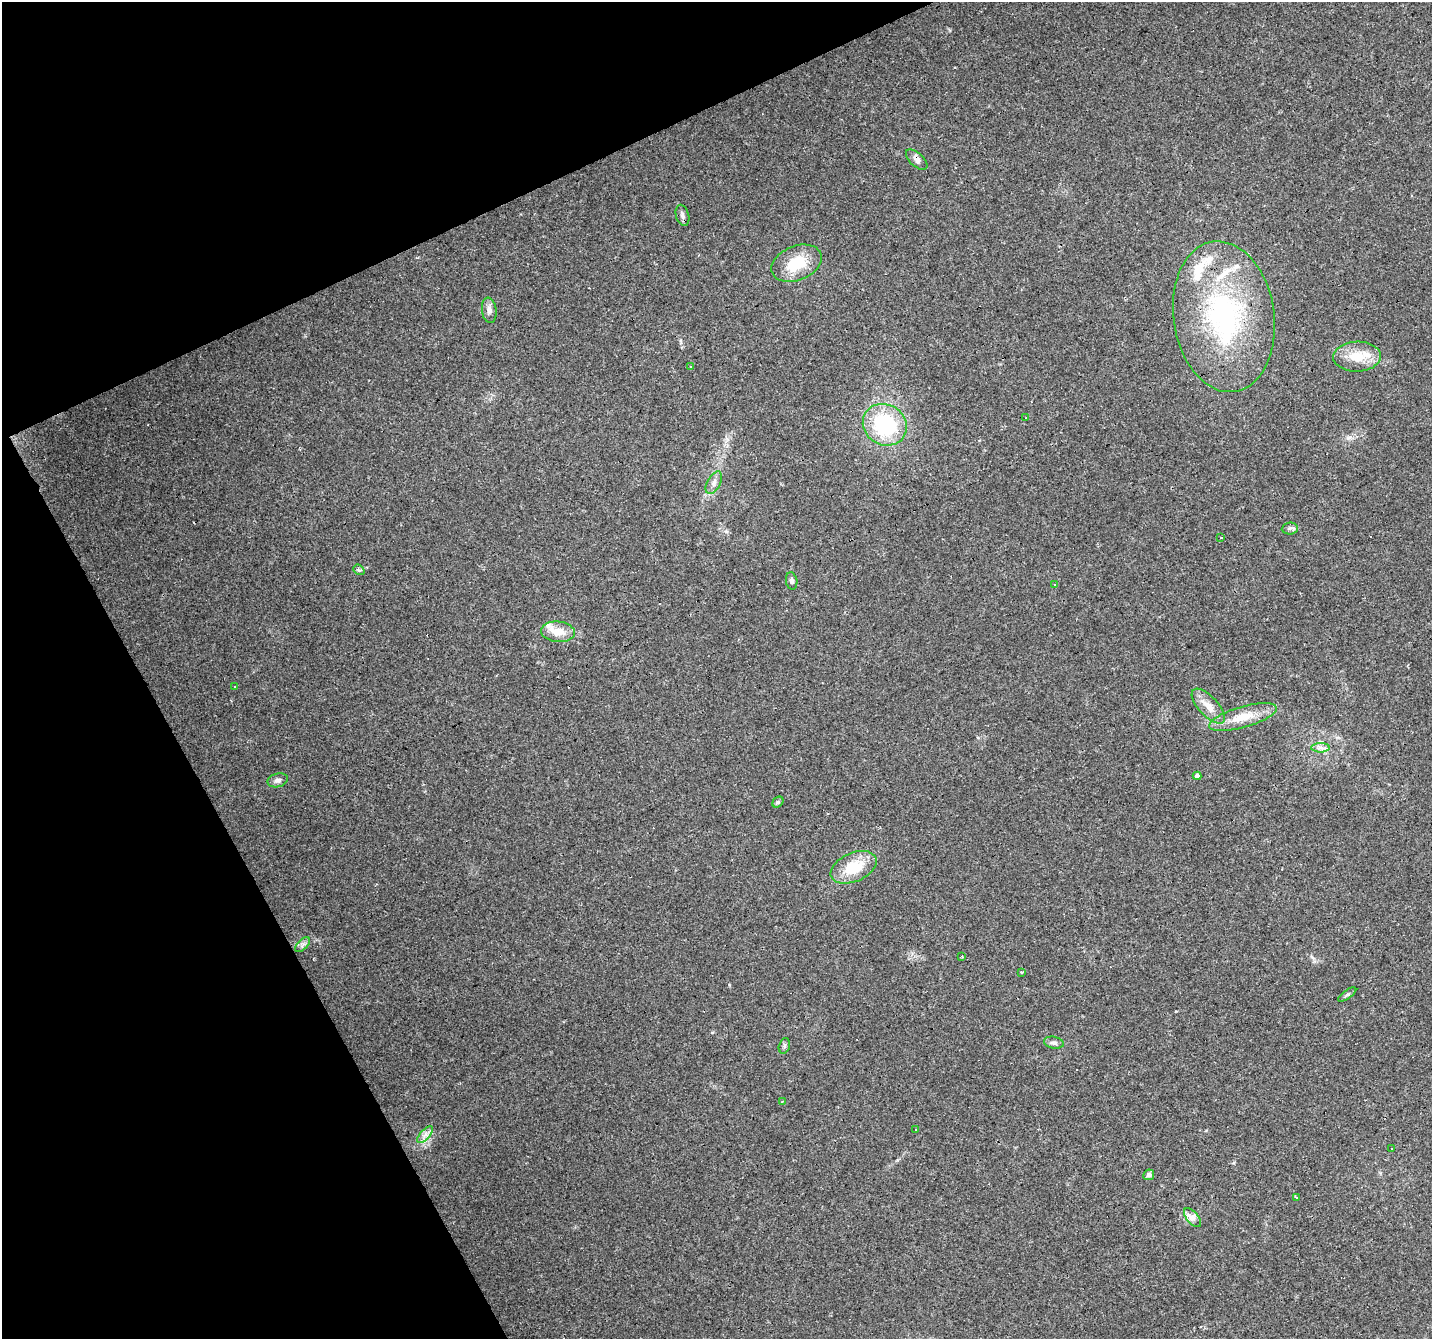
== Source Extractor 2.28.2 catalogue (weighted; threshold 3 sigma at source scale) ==
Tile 5 of 4 x 4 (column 1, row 2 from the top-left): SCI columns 1-1430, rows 2827-4163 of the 5720 x 5594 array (HDU 1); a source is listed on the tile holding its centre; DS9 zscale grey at full resolution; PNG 1434 x 1341 px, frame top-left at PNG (2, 2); each listed source drawn as its Kron ellipse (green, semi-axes under 4 px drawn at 4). Shown black and unused: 23% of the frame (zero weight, under 3 of 4 exposures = <1% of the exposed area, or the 3 px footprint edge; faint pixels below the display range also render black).
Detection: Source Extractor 2.28.2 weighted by HDU 2 'WHT'; one run over the whole footprint, this tile lists its part. Background 0.0436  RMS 0.005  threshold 0.0225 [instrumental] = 3 sigma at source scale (4.5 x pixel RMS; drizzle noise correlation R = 1.50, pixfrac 1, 0.0396/0.0396 arcsec/px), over >= 5 px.
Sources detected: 50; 8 cosmic-ray / hot-pixel residue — neither listed nor drawn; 5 inside a brighter listed object's ellipse — not listed separately; the other 37 listed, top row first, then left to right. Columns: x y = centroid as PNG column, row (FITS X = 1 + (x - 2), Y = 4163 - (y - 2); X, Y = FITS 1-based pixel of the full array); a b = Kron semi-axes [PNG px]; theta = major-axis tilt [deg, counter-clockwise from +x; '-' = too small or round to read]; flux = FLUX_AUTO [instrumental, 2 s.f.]
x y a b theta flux
917 160 13 7 -42 2.5
682 215 11 6 -74 1.7
797 263 26 17 22 17
489 310 13 7 -81 2.5
1224 317 76 50 -81 100
1357 357 24 15 1 12
690 367 4 3 - 0.7
1026 418 3 2 - 1.3
885 425 23 20 -32 43
714 483 12 6 62 2.4
1290 528 8 6 5 1.3
1221 538 4 3 - 5.6
359 570 6 4 -40 0.84
792 581 9 5 -80 1.4
1054 585 3 3 - 0.59
558 632 17 10 -5 7.6
234 686 3 3 - 0.78
1208 706 22 9 -47 6.5
1243 717 35 10 16 12
1320 748 9 4 0 1.8
1197 776 4 4 - 2
278 780 10 6 15 2
778 802 6 5 - 0.79
854 867 24 14 24 16
303 945 9 5 46 1.6
962 956 3 3 - 1.6
1021 972 3 3 - 1.9
1347 995 11 4 36 1.1
1054 1043 10 6 -11 1.6
784 1046 8 5 74 1.1
782 1102 3 3 - 0.87
916 1129 3 2 - 0.75
425 1135 10 4 48 2.2
1391 1149 2 2 - 0.45
1149 1175 5 5 - 1.5
1297 1197 3 3 - 1.2
1192 1218 11 6 -50 2.6
Overlapping masked pixels (flux is a lower limit): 2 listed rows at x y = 917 160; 1224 317
Unlisted compact peaks at least as high as the median listed source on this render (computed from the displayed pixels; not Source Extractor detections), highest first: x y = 729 985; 1348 438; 1312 957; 897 1160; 1176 1011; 727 439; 681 342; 950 30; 1233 1163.